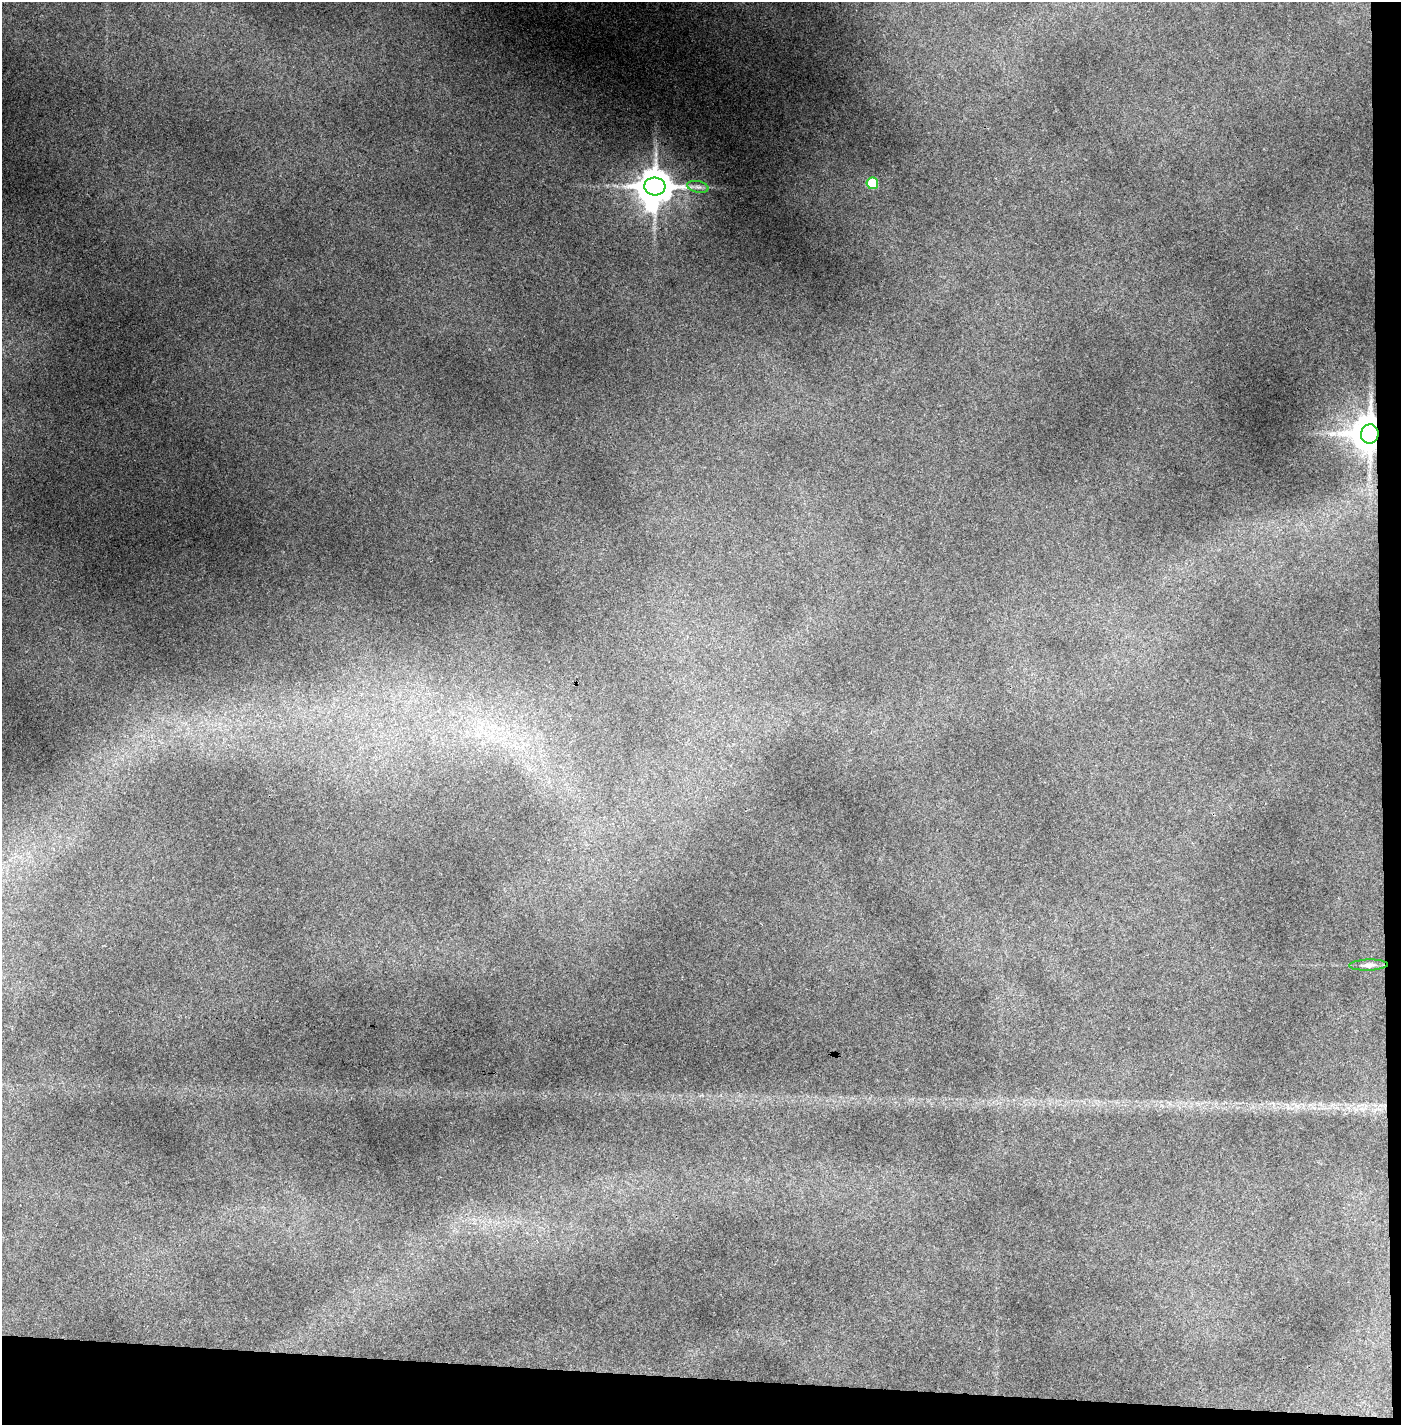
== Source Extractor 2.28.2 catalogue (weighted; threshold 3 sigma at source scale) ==
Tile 9 of 3 x 3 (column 3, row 3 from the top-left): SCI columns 2848-4246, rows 1-1423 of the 4295 x 4271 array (HDU 1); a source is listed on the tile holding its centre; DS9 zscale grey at full resolution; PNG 1403 x 1427 px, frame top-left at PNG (2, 2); each listed source drawn as its Kron ellipse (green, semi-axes under 4 px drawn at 4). Shown black and unused: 5% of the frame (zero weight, under 3 of 4 exposures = <1% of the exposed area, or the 3 px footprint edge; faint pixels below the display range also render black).
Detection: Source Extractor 2.28.2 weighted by HDU 2 'WHT'; one run over the whole footprint, this tile lists its part. Background 0.205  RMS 0.009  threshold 0.0406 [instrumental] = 3 sigma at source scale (4.5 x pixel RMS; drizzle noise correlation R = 1.50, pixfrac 1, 0.05/0.05 arcsec/px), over >= 5 px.
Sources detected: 6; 1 inside a brighter object's white glare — neither listed nor drawn; the other 5 listed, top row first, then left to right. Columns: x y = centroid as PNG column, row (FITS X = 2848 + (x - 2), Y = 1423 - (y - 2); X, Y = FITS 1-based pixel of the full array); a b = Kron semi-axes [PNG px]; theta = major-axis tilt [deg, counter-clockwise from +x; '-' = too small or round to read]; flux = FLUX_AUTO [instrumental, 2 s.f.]
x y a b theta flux
872 183 6 5 - 44
655 187 10 9 - 2500
698 187 11 5 -13 3.3
1370 434 9 9 - 2500
1368 965 19 5 2 5.2
Overlapping masked pixels (flux is a lower limit): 1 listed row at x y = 1370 434